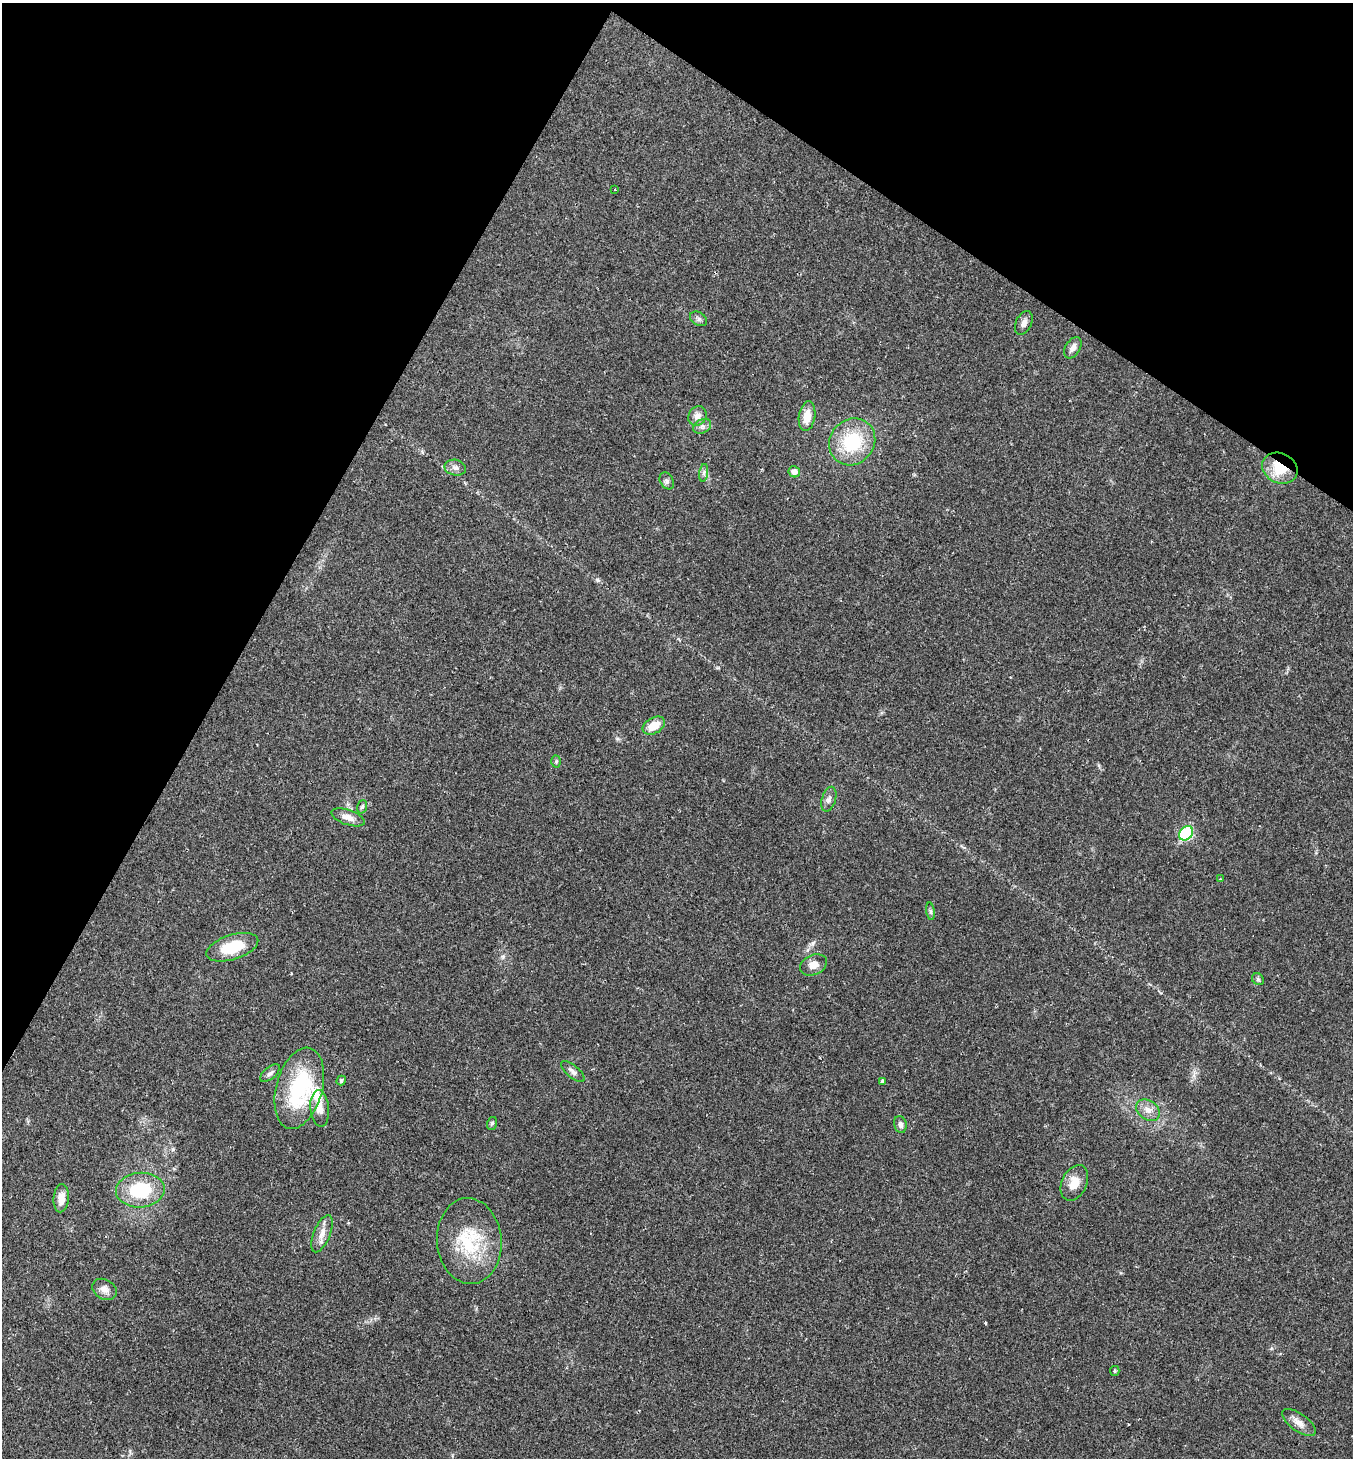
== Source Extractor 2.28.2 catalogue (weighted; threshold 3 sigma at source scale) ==
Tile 2 of 4 x 4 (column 2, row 1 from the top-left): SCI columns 1658-3008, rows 4392-5847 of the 5936 x 5931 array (HDU 1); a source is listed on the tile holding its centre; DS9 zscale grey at full resolution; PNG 1355 x 1460 px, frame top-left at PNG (2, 3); each listed source drawn as its Kron ellipse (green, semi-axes under 4 px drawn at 4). Shown black and unused: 26% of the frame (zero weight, under 2 of 3 exposures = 2% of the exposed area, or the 3 px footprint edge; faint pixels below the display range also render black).
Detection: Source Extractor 2.28.2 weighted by HDU 2 'WHT'; one run over the whole footprint, this tile lists its part. Background 0.0302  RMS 0.0045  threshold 0.0204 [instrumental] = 3 sigma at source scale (4.5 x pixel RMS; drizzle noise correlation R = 1.50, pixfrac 1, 0.05/0.05 arcsec/px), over >= 5 px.
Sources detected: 42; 1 inside a brighter listed object's ellipse — not listed separately; the other 41 listed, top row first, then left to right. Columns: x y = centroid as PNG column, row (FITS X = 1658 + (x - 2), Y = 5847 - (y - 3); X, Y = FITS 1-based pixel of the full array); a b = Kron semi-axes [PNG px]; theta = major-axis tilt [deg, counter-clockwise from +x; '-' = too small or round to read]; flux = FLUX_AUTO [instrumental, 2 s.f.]
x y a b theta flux
614 189 3 3 - 0.69
699 319 9 6 -32 1.3
1024 323 12 7 64 2.4
1073 348 12 7 59 2.7
697 416 10 8 53 2.7
807 416 15 8 82 6.4
702 426 9 6 29 1.6
852 442 24 22 50 24
455 468 11 8 -12 2.1
1280 468 18 15 -26 13
794 472 6 5 - 2.6
704 473 9 4 82 1.1
667 481 9 6 -61 1.3
654 726 12 8 30 7.5
556 761 6 5 - 0.62
829 799 13 7 74 2.1
362 807 7 5 72 0.76
348 817 17 7 -19 3.6
1186 833 8 6 49 35
1220 879 3 3 - 0.31
931 911 9 4 -81 0.91
232 947 27 12 18 15
813 965 14 10 24 4.3
1258 979 6 5 - 0.84
573 1072 14 6 -41 2
270 1073 12 6 39 1.5
341 1081 5 4 - 0.88
882 1081 4 3 - 3.1
299 1088 41 23 75 41
320 1108 18 9 -85 4.7
1148 1110 13 9 -35 3.5
492 1123 6 5 - 0.83
900 1124 8 6 -76 1.6
1074 1183 19 12 65 6.8
140 1190 24 17 5 24
61 1198 14 7 85 5
322 1234 20 8 68 4.1
469 1241 43 32 -85 28
105 1289 13 9 -29 3
1115 1371 5 4 - 0.55
1299 1423 20 8 -35 3.7
Overlapping masked pixels (flux is a lower limit): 1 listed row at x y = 1280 468